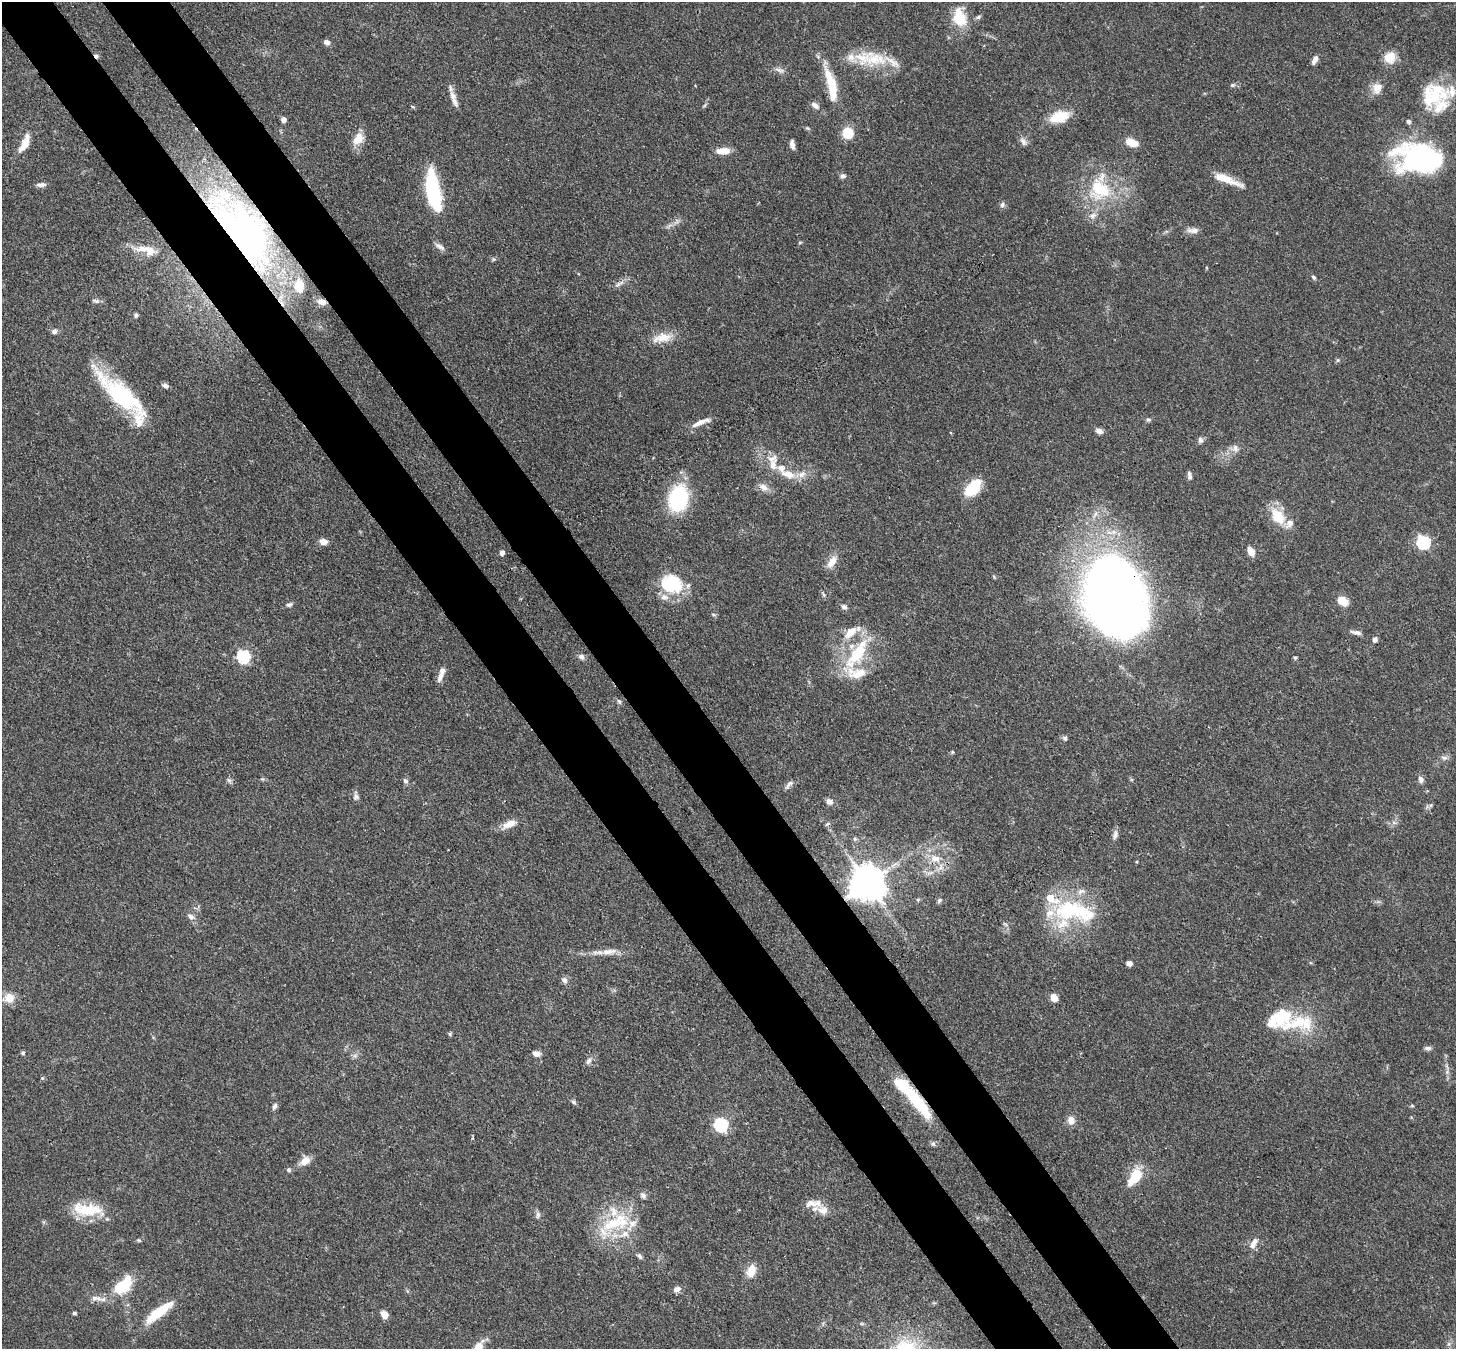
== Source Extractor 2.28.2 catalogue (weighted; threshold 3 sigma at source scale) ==
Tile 11 of 4 x 4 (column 3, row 3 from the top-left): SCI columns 2990-4443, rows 1556-2902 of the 5979 x 5952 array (HDU 1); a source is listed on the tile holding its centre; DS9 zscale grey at full resolution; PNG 1458 x 1351 px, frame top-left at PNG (2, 2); no overlay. Shown black and unused: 9% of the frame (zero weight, under 3 of 4 exposures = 7% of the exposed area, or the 3 px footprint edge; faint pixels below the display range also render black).
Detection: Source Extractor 2.28.2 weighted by HDU 2 'WHT'; one run over the whole footprint, this tile lists its part. Background 0.101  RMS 0.004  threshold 0.018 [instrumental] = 3 sigma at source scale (4.5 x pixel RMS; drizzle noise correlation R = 1.50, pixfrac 1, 0.05/0.05 arcsec/px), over >= 5 px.
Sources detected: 170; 2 inside a brighter object's white glare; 1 cosmic-ray / hot-pixel residue — not listed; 24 inside a brighter listed object's ellipse — not listed separately; the other 143 listed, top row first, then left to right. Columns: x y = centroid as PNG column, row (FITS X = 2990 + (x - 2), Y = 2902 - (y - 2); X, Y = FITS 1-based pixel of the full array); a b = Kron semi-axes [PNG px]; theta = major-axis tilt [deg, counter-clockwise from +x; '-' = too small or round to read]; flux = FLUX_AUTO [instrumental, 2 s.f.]
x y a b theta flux
959 17 25 16 -72 10
978 17 7 5 36 0.79
327 42 7 6 - 1.6
1390 57 15 14 - 5.6
875 59 43 22 -2 18
1315 60 10 5 64 2.3
779 70 14 5 -19 1.7
831 85 42 10 -77 15
1232 85 6 5 - 0.73
1377 88 16 13 68 4.1
1434 95 36 26 17 20
453 96 14 9 -64 3.2
705 105 6 4 70 0.58
815 106 11 6 -38 1.9
413 107 6 3 -19 0.41
1059 117 17 10 16 13
283 120 4 4 - 2.1
1408 121 5 5 - 1.1
807 128 7 4 -31 0.62
848 133 10 9 - 11
358 139 17 11 55 5.4
1023 142 11 7 -59 1.7
24 143 26 9 64 5.6
1132 143 14 8 -22 5.2
792 144 11 5 -79 1.9
723 151 15 7 3 4.9
1420 160 49 32 -11 65
843 176 7 6 - 1.3
1226 179 37 8 -21 7.7
41 185 12 5 3 1.6
1100 189 31 21 -35 21
434 197 27 13 -87 30
1002 205 8 6 60 1.1
1093 216 10 7 32 2.1
676 221 10 5 56 1.5
1193 230 16 7 -3 2.2
242 234 93 44 -51 140
800 242 5 3 - 0.42
440 247 15 6 -31 1.7
149 251 19 12 -19 5.2
494 259 6 5 - 0.65
1313 277 6 5 - 0.73
618 284 11 5 38 1.5
96 301 11 5 -17 1
322 302 13 8 -12 3.2
136 315 6 5 - 0.73
54 331 7 6 - 1.2
662 338 28 11 12 6.7
1338 360 5 5 - 0.62
165 386 8 5 -32 1.3
122 396 77 20 -45 40
1148 420 7 6 - 0.79
699 423 21 7 26 3.8
1099 431 8 5 -18 2.2
1200 440 8 7 - 1.2
1235 448 11 8 -75 2
788 474 23 11 -15 6.5
1189 476 11 5 -83 1.2
763 487 12 8 -32 2.8
973 488 22 12 45 12
678 499 20 14 75 42
1278 517 24 16 -50 10
323 542 8 6 -11 2.8
1423 542 6 6 - 52
1251 551 8 6 -65 4.6
502 553 5 4 - 1.9
832 562 15 8 58 4.5
672 583 19 16 -3 26
824 595 7 4 -71 0.63
1115 596 66 47 -75 520
1343 601 13 10 -39 4.6
289 605 8 5 23 1
844 607 8 6 -31 1.3
713 614 6 4 -19 0.56
851 632 21 10 41 6.1
1356 632 16 5 -12 1.6
1375 639 6 5 - 1.6
857 654 46 16 55 22
243 656 6 6 - 52
581 657 8 7 - 1.3
1295 658 5 4 - 0.56
440 676 15 6 69 2.4
619 701 8 4 -62 0.75
1065 738 7 6 - 0.91
952 752 5 4 - 0.44
1444 758 8 6 -1 1.3
229 780 8 5 -39 0.98
1421 780 9 7 -74 1.6
405 781 9 5 -46 0.94
789 785 15 5 47 1.5
356 797 9 7 77 1.3
829 802 8 7 - 1.9
1431 805 6 5 - 0.75
509 824 18 8 24 4.4
827 824 7 4 44 0.62
1115 835 12 7 72 1.6
855 839 6 5 - 0.73
935 858 13 10 -15 4.9
867 883 10 10 - 1000
918 900 5 3 - 0.45
939 900 7 5 50 0.75
1073 911 60 25 -9 35
191 917 11 7 -29 1.8
609 951 23 8 5 4.5
1129 963 6 6 - 1.6
564 980 9 7 -55 1.6
1054 997 8 7 - 3.3
9 998 11 10 - 5.2
1301 1023 68 22 -5 22
450 1034 5 5 - 0.55
1428 1048 9 5 6 1.2
23 1053 5 4 - 0.77
536 1054 9 6 -14 2.4
589 1061 11 5 56 1.4
1447 1072 5 5 - 0.88
42 1078 5 4 - 0.52
573 1102 7 5 -28 0.79
919 1103 45 11 -51 22
274 1106 9 5 67 1.3
1412 1106 5 3 - 0.47
1071 1120 9 8 - 3.5
721 1125 6 6 - 61
473 1138 4 3 - 0.58
933 1144 7 5 -67 0.88
305 1161 15 9 31 3.7
289 1170 6 6 - 0.8
1135 1177 25 12 55 10
643 1195 8 6 -58 1.3
89 1210 36 17 -4 14
823 1210 16 13 -21 4.9
538 1215 9 5 74 1.1
612 1224 31 16 20 18
139 1240 6 4 -19 0.57
1254 1243 17 8 62 3.2
639 1256 8 5 -49 1
751 1271 15 10 70 5.5
122 1286 18 11 43 20
677 1289 9 6 15 2.1
95 1298 10 7 -7 2
159 1312 40 10 38 13
74 1313 4 3 - 0.86
384 1314 8 6 -48 3.4
478 1348 16 10 62 5.8
Overlapping masked pixels (flux is a lower limit): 6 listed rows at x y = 242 234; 322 302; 1115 596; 935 858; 867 883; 919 1103
Isophote crosses this tile's border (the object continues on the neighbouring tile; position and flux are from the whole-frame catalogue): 1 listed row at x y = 478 1348